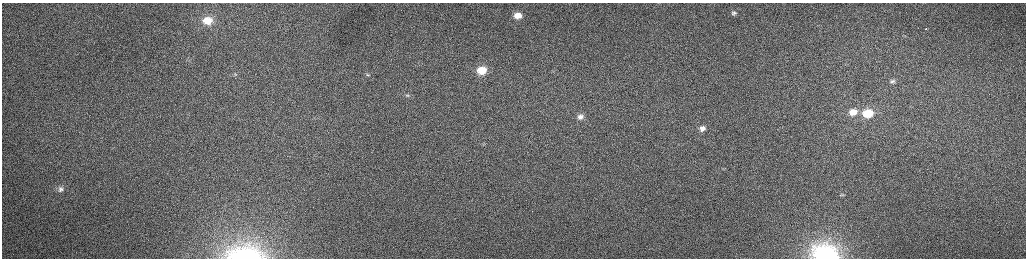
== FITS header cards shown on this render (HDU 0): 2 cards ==
NAXIS1  =                 2048 /fastest changing axis
NAXIS2  =                  512 /next to fastest changing axis

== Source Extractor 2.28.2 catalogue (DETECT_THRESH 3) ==
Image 2048 x 512 px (HDU 0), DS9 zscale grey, zoomed out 1/2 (1 PNG px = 2 x 2 image px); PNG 1028 x 260 px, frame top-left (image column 1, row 511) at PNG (2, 3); no overlay
Background 163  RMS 1.5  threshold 4.61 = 3 sigma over >= 5 px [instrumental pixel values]
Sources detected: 19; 2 cannot appear on this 1/2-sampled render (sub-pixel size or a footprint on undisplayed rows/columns) and are not listed; the other 17 listed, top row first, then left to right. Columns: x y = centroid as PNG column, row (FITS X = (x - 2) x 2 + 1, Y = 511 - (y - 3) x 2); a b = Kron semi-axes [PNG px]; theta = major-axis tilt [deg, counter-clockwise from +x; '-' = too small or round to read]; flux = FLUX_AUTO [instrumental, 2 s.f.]
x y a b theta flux
734 13 4 3 - 550
518 15 6 5 - 3200
208 20 13 10 1 4900
925 29 2 1 - 650
482 70 9 7 11 6300
235 74 6 5 - 640
367 75 5 4 - 390
892 81 9 6 7 1200
407 96 6 4 -19 520
853 112 11 8 3 5200
868 113 9 7 4 12000
580 117 8 6 7 1900
702 128 7 6 - 1900
61 189 8 7 - 1400
842 195 6 4 1 610
245 254 32 14 2 19000
825 255 11 8 -9 160000
At the frame edge (FLAGS 8, measured only in part): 2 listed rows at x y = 245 254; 825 255
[2 sub-pixel or undisplayed-footprint detections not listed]